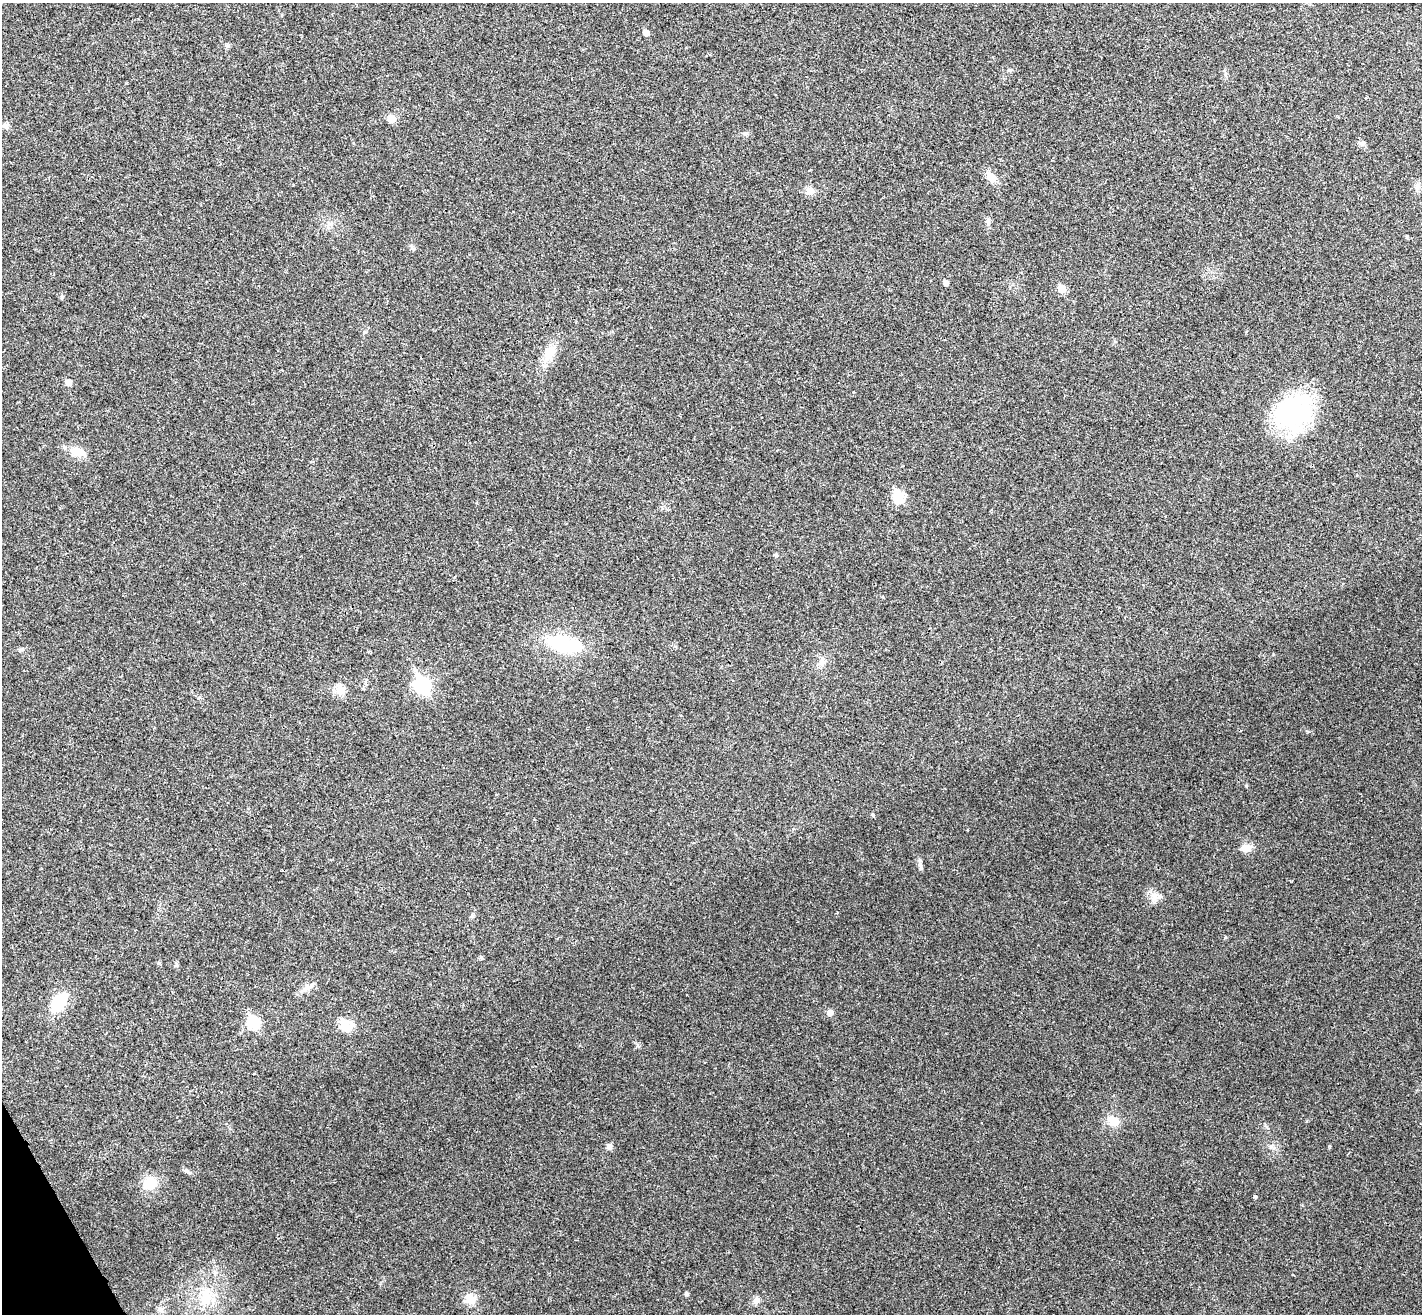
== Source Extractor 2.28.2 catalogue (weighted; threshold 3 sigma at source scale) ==
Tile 7 of 4 x 4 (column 3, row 2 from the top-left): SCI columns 2886-4305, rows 2807-4118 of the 5773 x 5744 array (HDU 1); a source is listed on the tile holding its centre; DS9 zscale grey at full resolution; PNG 1424 x 1316 px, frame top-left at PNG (2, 3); no overlay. Shown black and unused: <1% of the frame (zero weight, under 3 of 4 exposures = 5% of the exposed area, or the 3 px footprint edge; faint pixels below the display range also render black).
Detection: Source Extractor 2.28.2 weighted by HDU 2 'WHT'; one run over the whole footprint, this tile lists its part. Background 0.0436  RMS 0.0048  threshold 0.0217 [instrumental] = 3 sigma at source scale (4.5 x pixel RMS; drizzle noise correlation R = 1.50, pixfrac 1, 0.05/0.05 arcsec/px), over >= 5 px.
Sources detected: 44; all 44 listed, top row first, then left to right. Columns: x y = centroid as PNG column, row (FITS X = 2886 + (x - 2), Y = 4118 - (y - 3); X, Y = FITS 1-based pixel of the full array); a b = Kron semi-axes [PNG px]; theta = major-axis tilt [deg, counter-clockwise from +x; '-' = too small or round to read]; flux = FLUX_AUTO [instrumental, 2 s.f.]
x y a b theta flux
646 33 5 5 - 3.3
1010 70 6 4 11 0.7
392 119 6 6 - 7.6
6 125 9 7 56 1.5
991 177 16 9 -51 4.8
1417 187 9 7 65 1.9
809 191 10 9 - 3.5
988 222 9 6 -81 1.4
329 224 7 6 - 1.5
1407 237 4 3 - 0.59
946 283 4 4 - 2.2
1062 289 6 5 - 9.6
550 353 23 12 63 9.3
68 382 5 5 - 3.8
1293 411 46 36 27 63
77 452 22 11 -21 6.5
898 496 7 6 - 30
776 555 6 5 - 0.7
564 644 47 18 -13 30
822 661 12 8 77 2.7
422 685 9 7 -56 110
340 690 13 13 - 4.5
1246 786 5 4 - 0.5
872 815 5 4 - 0.67
1246 848 14 10 -8 4.1
920 865 10 6 -75 1.6
1154 896 12 11 - 4.1
1225 937 5 4 - 0.56
177 965 7 4 -89 0.79
308 987 19 7 30 3.5
59 1003 17 10 57 21
830 1013 6 5 - 3.3
253 1023 7 6 - 37
346 1026 16 14 5 7.5
1113 1121 12 11 - 6.5
609 1146 7 7 - 1.7
186 1171 9 4 -21 1.2
150 1183 14 12 17 11
1255 1196 4 3 - 1.9
686 1294 4 4 - 1.1
206 1298 25 15 86 13
470 1299 15 13 -19 5.6
756 1300 9 8 - 2.3
161 1310 8 8 - 2.1
Unlisted compact peaks at least as high as the median listed source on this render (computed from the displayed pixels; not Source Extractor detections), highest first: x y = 1329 1146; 159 963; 1307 731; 1273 654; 481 957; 228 46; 637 1045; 62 297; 1307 1121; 745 134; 412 247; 472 916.